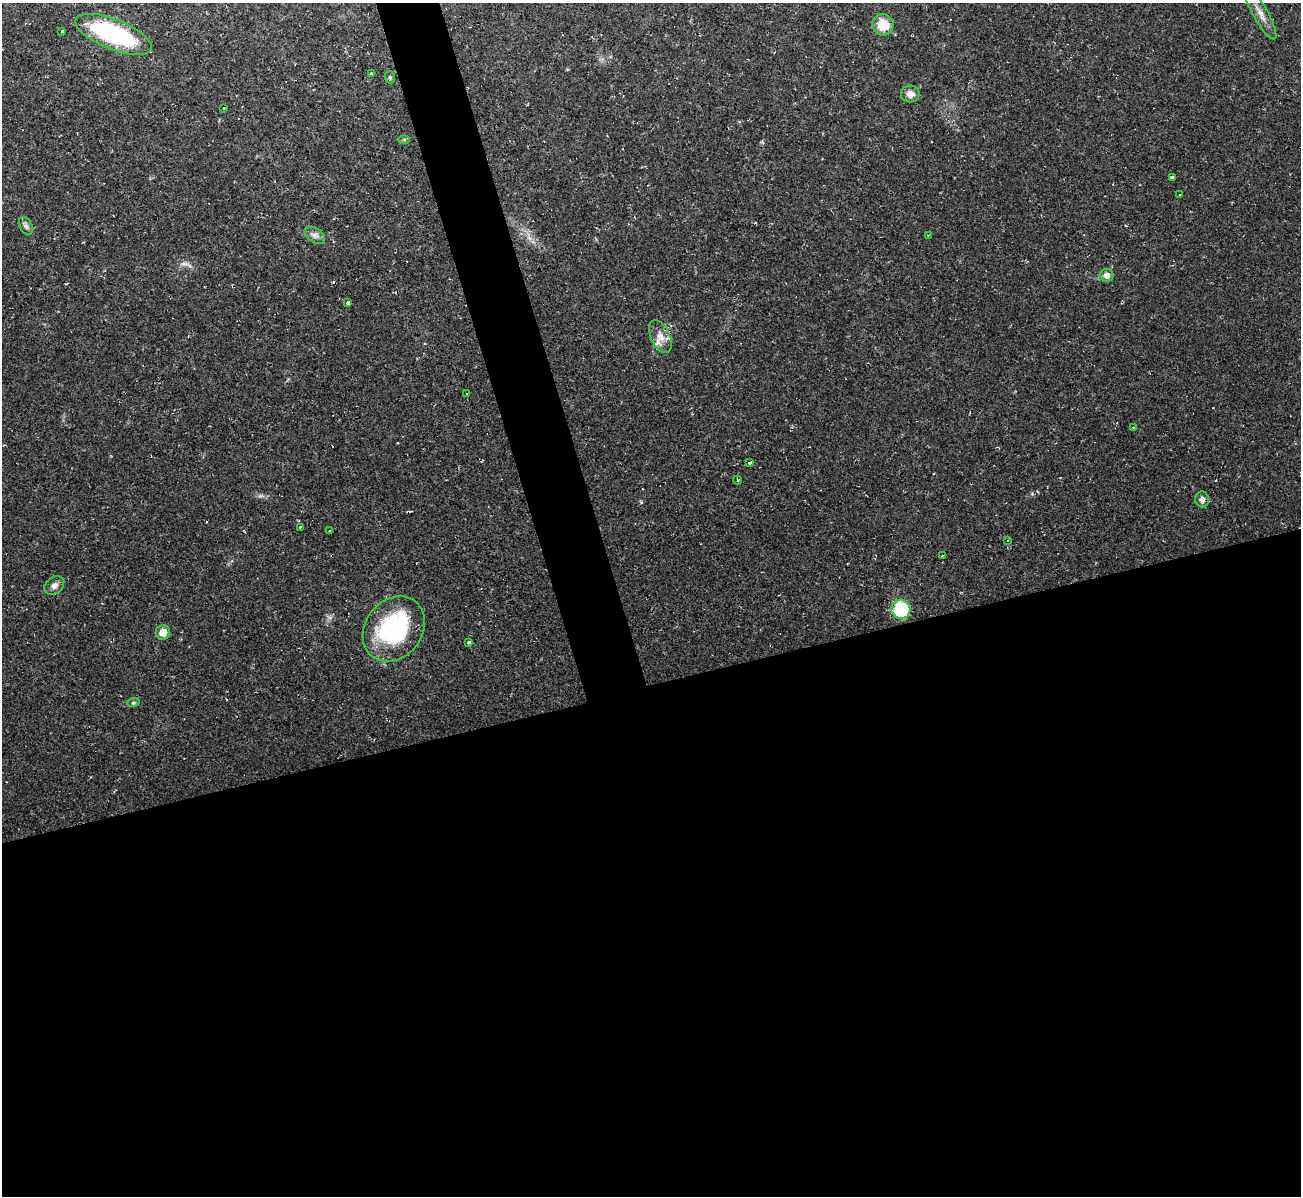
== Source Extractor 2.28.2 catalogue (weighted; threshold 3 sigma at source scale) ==
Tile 15 of 4 x 4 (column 3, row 4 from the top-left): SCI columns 2600-3898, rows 142-1335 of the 5198 x 5179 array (HDU 1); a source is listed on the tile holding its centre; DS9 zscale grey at full resolution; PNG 1303 x 1198 px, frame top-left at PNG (2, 3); each listed source drawn as its Kron ellipse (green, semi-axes under 4 px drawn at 4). Shown black and unused: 46% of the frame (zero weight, under 2 of 3 exposures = <1% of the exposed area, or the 3 px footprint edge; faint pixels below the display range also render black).
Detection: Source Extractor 2.28.2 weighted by HDU 2 'WHT'; one run over the whole footprint, this tile lists its part. Background 0.0232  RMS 0.0062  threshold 0.0278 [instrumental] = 3 sigma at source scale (4.5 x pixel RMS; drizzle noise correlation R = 1.50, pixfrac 1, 0.05/0.05 arcsec/px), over >= 5 px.
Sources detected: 35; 2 cosmic-ray / hot-pixel residue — neither listed nor drawn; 1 inside a brighter listed object's ellipse — not listed separately; the other 32 listed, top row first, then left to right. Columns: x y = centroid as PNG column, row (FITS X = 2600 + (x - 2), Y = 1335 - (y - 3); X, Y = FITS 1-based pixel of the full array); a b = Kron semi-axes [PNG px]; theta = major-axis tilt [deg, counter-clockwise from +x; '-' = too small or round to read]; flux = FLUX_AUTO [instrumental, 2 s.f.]
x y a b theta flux
1260 13 29 7 -61 6
883 25 10 10 - 13
62 31 3 3 - 1.7
114 34 41 15 -22 76
371 74 3 3 - 1.6
390 77 6 5 - 1.1
910 94 9 8 - 4.8
224 108 2 2 - 0.63
404 139 6 4 0 0.77
1172 177 3 3 - 4.5
1180 195 3 2 - 2.5
26 226 10 6 -61 2
315 235 11 7 -34 3
928 235 3 2 - 0.85
1107 275 7 6 - 3.6
348 303 4 3 - 15
660 337 17 9 -65 5.9
467 394 3 3 - 0.68
1133 428 3 2 - 0.67
750 463 3 3 - 2.3
737 480 4 3 - 0.55
1202 499 8 7 - 2.8
300 527 3 3 - 1.3
330 531 3 2 - 0.9
1007 540 4 2 - 0.55
942 556 3 3 - 1.6
54 585 11 8 38 3.4
901 609 9 9 - 37
394 629 35 28 51 74
163 632 7 7 - 6.8
469 643 3 3 - 4.5
133 703 6 4 18 0.93